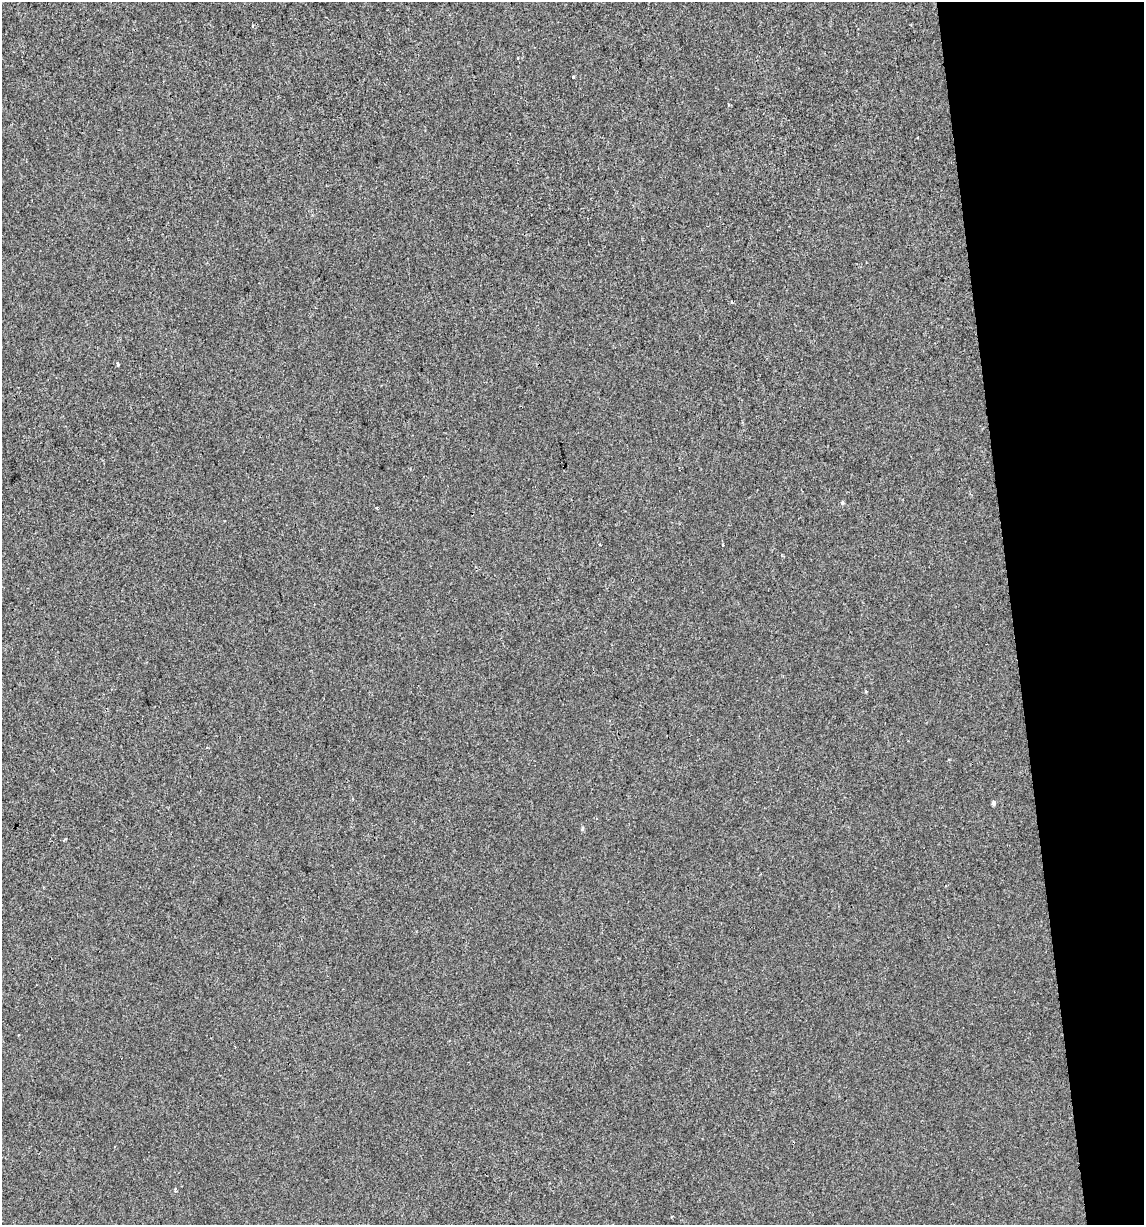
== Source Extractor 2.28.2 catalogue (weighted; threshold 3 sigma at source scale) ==
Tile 12 of 4 x 4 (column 4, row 3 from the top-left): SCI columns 3455-4596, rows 1225-2447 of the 4671 x 4894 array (HDU 1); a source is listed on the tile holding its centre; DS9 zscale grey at full resolution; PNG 1146 x 1227 px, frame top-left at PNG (2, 2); no overlay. Shown black and unused: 12% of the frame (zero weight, under 2 of 3 exposures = <1% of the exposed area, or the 3 px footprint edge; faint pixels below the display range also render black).
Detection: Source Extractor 2.28.2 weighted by HDU 2 'WHT'; one run over the whole footprint, this tile lists its part. Background -4.44e-04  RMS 0.0042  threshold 0.0188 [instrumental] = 3 sigma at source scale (4.5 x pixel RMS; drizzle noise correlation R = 1.50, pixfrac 1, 0.0396/0.0396 arcsec/px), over >= 5 px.
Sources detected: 10; all 10 listed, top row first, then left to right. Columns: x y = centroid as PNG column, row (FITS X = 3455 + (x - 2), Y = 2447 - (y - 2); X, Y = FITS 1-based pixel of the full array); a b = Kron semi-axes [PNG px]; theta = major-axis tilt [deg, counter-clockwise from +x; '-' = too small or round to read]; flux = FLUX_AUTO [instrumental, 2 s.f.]
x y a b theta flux
517 58 3 3 - 0.8
573 77 3 3 - 4
918 138 3 3 - 0.66
731 302 3 3 - 0.84
118 364 6 3 -90 0.48
842 503 5 5 - 0.72
377 507 4 2 - 0.39
993 803 5 4 - 1.1
582 829 6 4 -84 0.61
18 1035 3 2 - 0.36
Unlisted compact peaks at least as high as the median listed source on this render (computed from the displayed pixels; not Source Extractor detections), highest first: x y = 65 839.